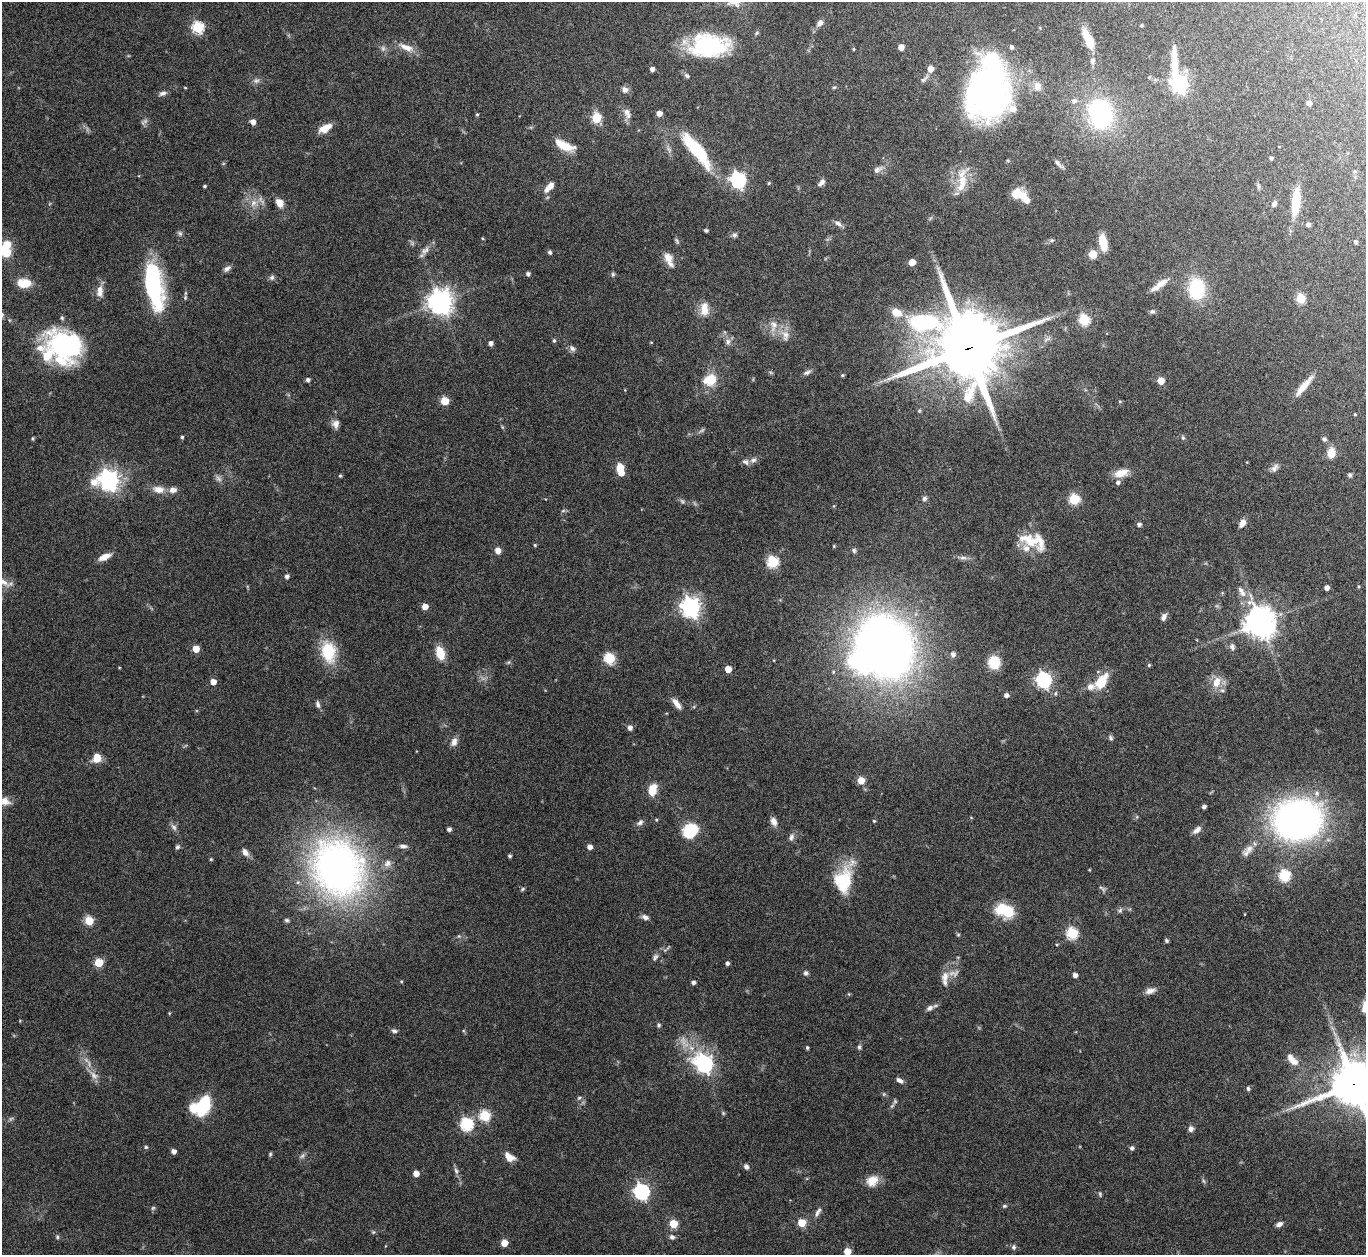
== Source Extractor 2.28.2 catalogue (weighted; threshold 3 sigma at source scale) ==
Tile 10 of 4 x 4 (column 2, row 3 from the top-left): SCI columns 1409-2772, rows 1447-2699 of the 5546 x 5534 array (HDU 1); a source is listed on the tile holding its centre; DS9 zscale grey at full resolution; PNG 1368 x 1257 px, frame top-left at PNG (2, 2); no overlay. Shown black and unused: <1% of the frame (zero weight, under 8 of 15 exposures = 4% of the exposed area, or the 3 px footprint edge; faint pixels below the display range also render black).
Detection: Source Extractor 2.28.2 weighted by HDU 2 'WHT'; one run over the whole footprint, this tile lists its part. Background 0.0793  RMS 0.0027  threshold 0.011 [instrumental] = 3 sigma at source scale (4.09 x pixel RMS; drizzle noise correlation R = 1.36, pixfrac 0.8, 0.05/0.05 arcsec/px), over >= 5 px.
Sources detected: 278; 7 too faint to see at this stretch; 5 inside a brighter object's white glare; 1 long thin detection or spike segment (spike, bleed or trail) — not listed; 17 inside a brighter listed object's ellipse — not listed separately; the other 248 listed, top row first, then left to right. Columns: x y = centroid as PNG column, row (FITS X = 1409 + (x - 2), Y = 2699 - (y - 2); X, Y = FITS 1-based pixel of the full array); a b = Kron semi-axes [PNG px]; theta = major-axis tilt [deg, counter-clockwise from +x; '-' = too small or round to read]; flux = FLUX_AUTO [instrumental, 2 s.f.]
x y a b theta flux
820 23 8 6 57 1
1141 25 4 3 - 0.23
198 27 6 6 - 23
756 33 6 4 70 0.32
1088 39 21 8 -65 5.2
709 45 40 22 0 27
406 47 23 8 -20 2.5
901 47 5 5 - 2
1011 47 4 4 - 0.65
853 49 5 3 - 0.21
1092 61 9 6 69 0.69
652 69 4 4 - 0.92
930 69 5 5 - 2.2
687 76 8 6 -34 0.58
1149 77 5 4 - 0.24
924 79 14 5 40 0.85
256 81 9 7 12 0.81
1179 83 16 7 -77 95
1037 86 12 10 -89 1.7
834 87 6 3 18 0.27
185 88 4 3 - 0.2
625 89 9 8 - 0.95
989 92 36 28 81 130
162 93 10 5 15 0.8
1074 101 7 6 - 0.86
1309 103 5 4 - 1.1
627 113 16 9 -66 1.6
659 113 4 4 - 2
1100 113 31 25 -80 30
477 114 4 4 - 0.27
596 118 6 5 - 11
253 122 6 5 - 1
325 128 13 7 30 3.6
564 145 21 8 -24 5.3
696 150 51 14 -51 14
1271 158 4 3 - 0.51
877 170 14 7 30 1.2
738 180 7 6 - 65
962 180 21 13 82 5
769 183 4 4 - 0.27
821 183 11 5 51 0.92
205 186 4 3 - 0.28
1258 186 7 4 -89 0.41
549 187 14 6 47 2.2
1016 194 14 12 12 3.4
1296 202 25 8 84 9.5
253 203 11 9 62 1.9
279 203 8 6 -60 2.8
1274 204 8 6 61 0.74
838 223 11 6 -27 0.89
1308 225 5 5 - 0.75
706 230 4 3 - 0.35
180 233 7 6 - 0.54
734 235 8 6 6 0.61
482 238 4 3 - 0.24
1052 240 6 5 - 0.42
677 241 9 3 -68 0.4
1103 242 17 8 -81 4.6
1355 242 4 4 - 0.48
425 250 14 8 35 1.4
550 252 5 4 - 0.49
6 253 8 5 -27 12
1093 254 7 6 - 3.6
669 259 20 9 -68 2.1
912 262 5 5 - 3.3
227 269 11 6 31 0.85
528 274 4 4 - 0.62
613 274 6 5 - 0.37
272 277 7 6 - 0.61
153 281 60 18 -73 22
1162 282 17 8 27 1.9
24 283 14 9 -1 4.6
100 289 15 9 87 1.7
1197 289 17 13 -88 15
185 297 7 5 71 0.42
1301 298 5 5 - 11
440 302 8 8 - 240
704 309 19 11 87 2.9
1152 311 6 6 - 0.5
896 312 16 12 -28 3.2
1084 320 6 5 - 18
774 325 17 10 82 2.4
785 335 16 10 -86 2.2
554 341 6 4 -75 0.35
651 342 4 3 - 0.17
728 342 9 8 - 1.1
491 343 4 4 - 1
66 345 39 28 -31 33
572 348 9 6 -54 0.77
968 348 26 22 -26 2300
807 372 11 5 26 0.71
842 375 5 4 - 0.32
308 380 4 4 - 0.69
710 380 17 14 21 5.2
1161 381 5 5 - 3.7
1304 386 27 6 50 3.3
445 401 5 5 - 7.8
1120 401 5 4 - 0.27
919 411 6 5 - 0.36
1355 414 3 2 - 0.22
336 424 10 9 - 1.3
502 427 6 4 -71 0.27
182 437 4 3 - 0.38
32 438 7 3 90 0.28
1183 438 6 5 - 0.44
1324 439 5 5 - 0.66
1331 453 12 9 82 2.6
745 462 10 8 -37 0.86
620 467 5 5 - 7
1275 468 13 7 53 1.1
1121 473 18 9 14 2.8
1350 475 5 4 - 0.55
340 476 4 3 - 0.32
109 480 8 7 - 140
158 489 15 9 -6 2.3
924 498 6 6 - 0.64
1074 499 6 5 - 16
563 511 6 4 19 0.34
1242 523 9 6 64 1.6
1139 524 5 4 - 0.7
1030 541 38 13 -31 6
535 545 4 4 - 0.26
498 550 6 5 - 1.8
854 550 6 5 - 0.49
104 557 15 7 24 2.2
963 558 12 4 0 0.85
773 562 6 6 - 23
287 576 5 4 - 0.82
3 581 23 7 -35 2.3
1358 586 4 4 - 0.27
1327 588 4 4 - 1.3
1241 590 12 8 -75 1.3
425 606 4 4 - 2.6
690 607 7 7 - 130
1164 617 9 6 68 0.93
1260 623 9 9 - 400
884 647 36 35 - 300
1232 647 9 7 -68 0.89
196 649 5 5 - 4.4
328 652 28 18 -80 8.6
440 653 12 8 -71 4.9
953 654 6 5 - 1
609 658 14 12 -66 3.5
509 662 6 4 70 0.32
994 662 9 9 - 8.3
1149 665 4 4 - 0.3
119 667 4 2 - 0.17
728 669 5 5 - 3.7
1044 680 7 6 - 61
213 682 5 4 - 2.3
1101 682 18 10 55 6.1
1216 682 17 11 71 3.2
1006 695 5 5 - 0.82
675 702 13 9 -59 1.4
318 704 10 5 -72 0.75
630 728 5 5 - 1
1111 738 7 6 - 0.52
454 742 11 8 73 1.4
97 758 10 9 - 2.9
861 780 5 5 - 4.3
652 789 15 10 71 3.3
5 801 15 11 -18 1.9
1204 806 4 4 - 0.68
656 820 4 4 - 0.27
1297 820 56 45 7 80
774 821 11 7 -66 1.3
874 821 4 4 - 0.28
640 822 10 7 33 0.87
174 827 10 6 -52 0.85
449 829 4 4 - 0.75
1197 830 11 6 37 1.2
690 831 13 10 32 13
791 837 11 7 68 0.88
403 846 11 5 -4 0.79
177 847 5 5 - 0.57
590 847 5 4 - 1.4
1249 849 15 10 47 2
245 852 11 7 -52 1.2
510 856 4 3 - 0.38
211 859 4 4 - 0.26
338 868 79 66 -60 92
1089 870 4 3 - 0.19
1285 875 6 5 - 24
843 880 34 20 73 11
1102 888 12 4 -34 0.5
522 889 6 4 29 0.34
1005 910 16 10 -20 11
1120 910 7 5 67 0.51
1245 914 3 2 - 0.15
645 917 9 6 -22 0.91
287 920 6 5 - 0.4
89 921 5 5 - 9.8
1072 933 6 6 - 21
958 935 5 4 - 0.27
459 936 5 5 - 0.33
1166 941 4 4 - 0.47
655 957 11 6 54 0.74
99 963 5 5 - 9.4
727 963 4 4 - 0.61
806 973 6 6 - 0.58
1075 975 4 4 - 1
945 977 17 10 80 2.6
401 981 4 4 - 0.26
693 982 4 3 - 0.66
1150 991 14 7 15 1.4
1365 1007 16 9 89 2.5
930 1008 10 6 29 0.92
169 1013 4 3 - 0.21
659 1025 5 5 - 0.41
394 1031 7 5 -12 0.63
859 1047 7 5 81 0.5
807 1048 4 3 - 0.39
1292 1059 18 8 -47 2.5
704 1064 8 7 - 92
94 1075 13 8 -42 1.6
899 1080 9 5 -30 0.92
1354 1084 15 14 - 890
1248 1088 6 5 - 0.44
579 1098 7 5 30 0.41
895 1101 7 5 55 0.51
203 1106 20 11 70 12
723 1113 5 4 - 0.3
485 1116 6 5 - 17
467 1124 6 6 - 29
1191 1129 7 6 - 1
146 1147 5 4 - 0.33
1132 1148 5 4 - 0.66
173 1151 4 4 - 1.2
270 1154 5 4 - 0.34
509 1157 11 7 -36 2.5
746 1167 6 5 - 0.74
456 1171 9 6 -78 0.7
416 1173 5 4 - 2.1
872 1181 15 12 40 3.2
642 1192 7 6 - 63
1100 1194 7 4 -82 0.35
1004 1206 6 5 - 0.36
153 1208 6 5 - 0.37
818 1212 14 5 61 0.96
801 1223 5 5 - 6.6
673 1224 5 5 - 7.6
1279 1224 7 5 25 1
373 1232 5 5 - 0.32
57 1237 5 4 - 0.37
672 1237 7 6 - 0.71
504 1243 5 5 - 3.4
1014 1247 7 6 - 0.55
847 1251 5 5 - 5.1
Overlapping masked pixels (flux is a lower limit): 2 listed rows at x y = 968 348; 1354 1084
Isophote crosses this tile's border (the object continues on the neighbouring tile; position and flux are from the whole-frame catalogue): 6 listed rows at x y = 6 253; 3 581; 5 801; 1365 1007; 1354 1084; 847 1251